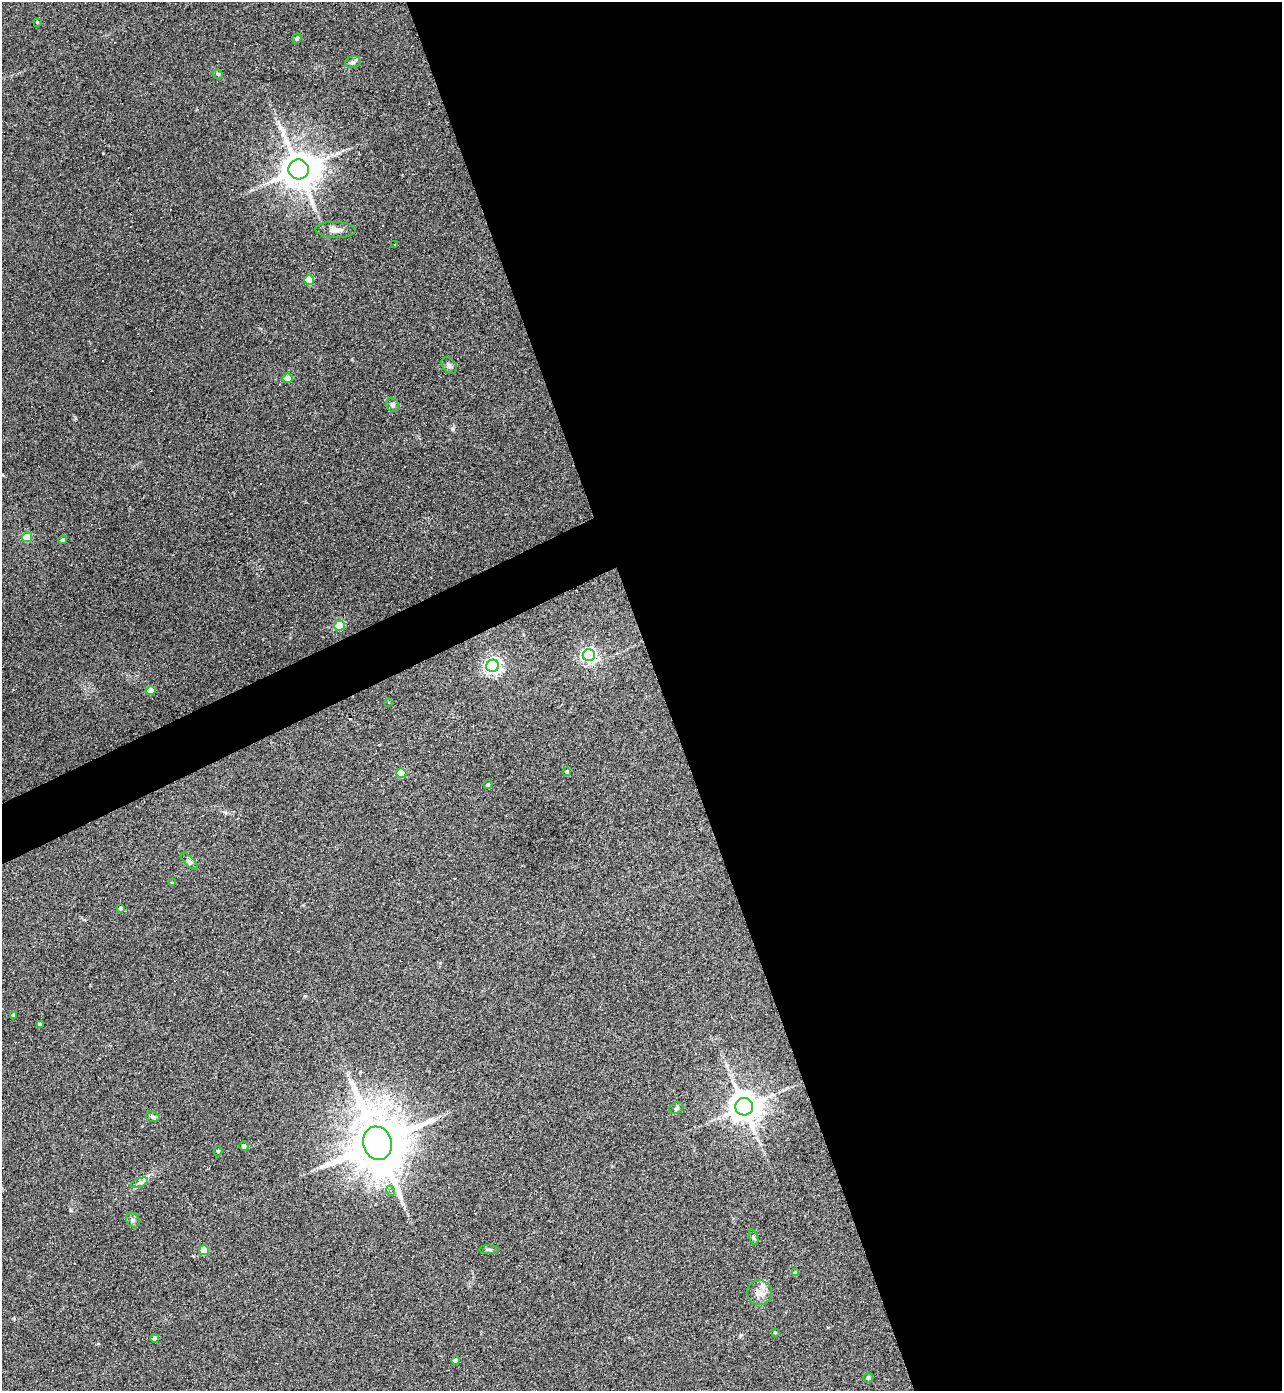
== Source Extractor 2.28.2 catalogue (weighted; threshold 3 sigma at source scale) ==
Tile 8 of 4 x 4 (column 4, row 2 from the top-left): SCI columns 3984-5263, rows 2778-4166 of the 5540 x 5554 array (HDU 1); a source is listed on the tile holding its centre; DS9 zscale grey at full resolution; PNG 1284 x 1393 px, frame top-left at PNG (2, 2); each listed source drawn as its Kron ellipse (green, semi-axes under 4 px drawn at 4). Shown black and unused: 51% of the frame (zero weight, under 3 of 4 exposures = <1% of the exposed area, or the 3 px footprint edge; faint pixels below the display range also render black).
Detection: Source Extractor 2.28.2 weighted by HDU 2 'WHT'; one run over the whole footprint, this tile lists its part. Background 0.067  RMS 0.0076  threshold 0.0344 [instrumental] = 3 sigma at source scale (4.5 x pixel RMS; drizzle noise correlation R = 1.50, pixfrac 1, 0.05/0.05 arcsec/px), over >= 5 px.
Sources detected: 55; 11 cosmic-ray / hot-pixel residue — neither listed nor drawn; the other 44 listed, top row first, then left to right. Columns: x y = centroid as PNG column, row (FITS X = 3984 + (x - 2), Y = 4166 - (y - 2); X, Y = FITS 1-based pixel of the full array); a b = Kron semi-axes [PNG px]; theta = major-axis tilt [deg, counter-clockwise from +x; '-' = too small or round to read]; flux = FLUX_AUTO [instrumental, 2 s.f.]
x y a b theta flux
37 22 3 3 - 0.84
297 38 5 4 - 1.3
353 62 8 5 15 2.1
218 74 5 4 - 0.99
299 169 10 10 - 2200
335 230 20 8 -2 5.5
394 244 3 2 - 1.3
309 280 5 5 - 26
449 365 9 6 -50 2.3
287 378 5 4 - 14
393 405 7 6 - 1.9
27 537 5 5 - 24
63 540 4 4 - 2.1
339 626 5 5 - 49
589 655 6 6 - 200
493 666 6 6 - 260
151 691 5 4 - 14
389 702 3 3 - 0.74
567 771 4 4 - 1.6
401 773 5 4 - 26
488 785 4 4 - 1.7
189 861 11 5 -44 2.1
172 883 3 3 - 1.2
120 908 4 4 - 1.2
14 1015 4 4 - 2.7
40 1024 4 4 - 2.4
744 1107 9 8 - 1400
676 1108 7 5 24 1.5
153 1117 7 5 -17 1.6
378 1143 17 14 -72 6600
244 1146 5 4 - 1.9
218 1151 5 4 - 0.99
139 1182 9 4 19 2
391 1191 5 3 - 1
133 1220 8 6 -54 2.1
753 1237 8 3 -71 1.1
204 1250 5 5 - 24
489 1250 10 4 0 1.3
795 1273 4 4 - 2.6
759 1293 12 12 - 6.8
775 1332 4 3 - 0.77
155 1338 4 4 - 3.1
456 1361 4 4 - 4.5
868 1378 5 5 - 1.6
Unlisted compact peaks at least as high as the median listed source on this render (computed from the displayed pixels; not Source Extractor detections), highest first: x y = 453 429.